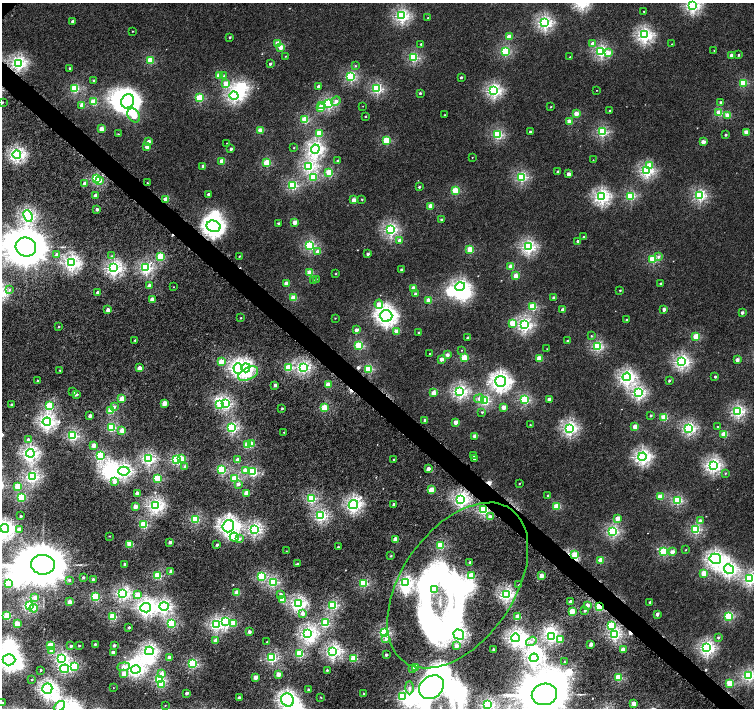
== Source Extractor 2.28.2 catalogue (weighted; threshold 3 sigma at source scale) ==
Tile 6 of 4 x 4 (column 2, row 2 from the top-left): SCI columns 1526-3028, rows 3070-4480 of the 6052 x 6055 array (HDU 1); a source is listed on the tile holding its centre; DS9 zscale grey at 2 x 2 block average (1 PNG px = mean of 2 x 2 image px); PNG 756 x 710 px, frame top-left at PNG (2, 3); each listed source drawn as its Kron ellipse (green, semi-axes under 4 px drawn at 4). Shown black and unused: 3% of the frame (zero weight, under 4 of 8 exposures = <1% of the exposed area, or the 3 px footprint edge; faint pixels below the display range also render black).
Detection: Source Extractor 2.28.2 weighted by HDU 2 'WHT'; one run over the whole footprint, this tile lists its part. Background 3.80e-04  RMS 0.0014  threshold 0.00553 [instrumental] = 3 sigma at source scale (4.09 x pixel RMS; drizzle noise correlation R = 1.36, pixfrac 0.8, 0.0396/0.0396 arcsec/px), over >= 5 px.
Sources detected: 483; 26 inside a brighter object's white glare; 5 cosmic-ray / hot-pixel residue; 1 long thin detection or spike segment (spike, bleed or trail) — neither listed nor drawn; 2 inside a brighter listed object's ellipse — not listed separately; the other 449 listed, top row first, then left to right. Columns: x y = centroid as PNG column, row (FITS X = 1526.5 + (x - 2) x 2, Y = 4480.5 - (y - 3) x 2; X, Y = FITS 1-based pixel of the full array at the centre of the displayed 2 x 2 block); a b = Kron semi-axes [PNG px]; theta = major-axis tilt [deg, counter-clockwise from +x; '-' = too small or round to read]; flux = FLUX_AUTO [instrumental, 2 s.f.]
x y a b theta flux
693 5 4 4 - 46
644 11 2 2 - 0.2
402 16 3 3 - 42
428 18 2 2 - 0.17
73 21 2 2 - 1.1
545 23 3 3 - 46
132 31 2 2 - 0.13
644 35 4 4 - 53
230 37 2 2 - 0.4
509 37 3 2 - 5.5
278 44 3 3 - 6.9
421 44 2 2 - 0.44
593 44 3 3 - 2.1
672 44 2 2 - 0.098
281 47 2 2 - 2.8
714 50 2 2 - 0.19
505 51 3 3 - 19
601 51 3 3 - 34
608 53 4 3 - 2.4
738 55 2 2 - 0.39
285 56 2 2 - 0.14
731 56 2 2 - 2.7
570 57 2 2 - 0.14
413 58 3 3 - 20
150 60 3 3 - 11
18 63 4 4 - 49
270 64 2 2 - 0.84
355 66 3 3 - 0.24
70 68 2 2 - 0.6
219 76 3 3 - 6.7
224 76 4 3 - 0.48
351 76 3 3 - 25
461 77 2 2 - 0.54
93 80 2 2 - 0.52
226 83 3 3 - 2.7
743 83 3 3 - 12
319 86 2 2 - 2.4
75 88 3 3 - 17
377 89 3 3 - 26
597 90 2 2 - 0.12
494 91 4 4 - 44
420 93 2 2 - 0.48
234 95 4 4 - 45
199 98 3 3 - 14
128 101 7 6 - 190
336 101 5 3 - 1.3
2 102 2 2 - 0.34
93 102 3 3 - 8.7
721 102 2 2 - 0.82
329 104 3 3 - 27
82 105 2 2 - 3.3
322 105 3 3 - 2
363 106 2 2 - 0.088
551 107 2 2 - 0.23
320 108 3 2 - 4.6
610 111 2 2 - 0.38
719 113 3 3 - 8
576 114 2 2 - 4.8
134 115 8 5 -55 11
444 115 2 2 - 0.13
727 115 2 2 - 5.1
365 116 2 2 - 0.27
305 120 3 3 - 13
569 122 2 2 - 4.1
101 129 2 2 - 4.4
260 130 2 2 - 6.3
530 132 2 2 - 1
602 132 3 3 - 23
746 132 2 2 - 4.5
319 133 3 3 - 11
118 134 2 2 - 0.21
497 135 3 3 - 22
725 135 2 2 - 0.61
386 140 3 3 - 12
149 141 2 2 - 1.5
703 142 2 2 - 3.5
227 143 2 2 - 0.096
147 147 2 2 - 2.7
294 148 2 2 - 0.2
231 149 2 2 - 0.98
315 149 4 4 - 55
17 154 4 4 - 52
472 157 2 2 - 0.14
593 160 2 2 - 0.1
222 161 2 2 - 5.6
337 161 2 2 - 0.51
267 163 3 3 - 13
203 166 2 2 - 2
309 166 3 3 - 35
649 166 3 3 - 6
557 171 2 2 - 0.6
647 171 3 3 - 34
329 173 3 3 - 13
568 174 2 2 - 2.8
521 177 3 3 - 27
313 178 3 3 - 12
97 179 3 3 - 20
99 180 3 3 - 3
147 183 2 2 - 0.19
84 184 2 2 - 1.8
293 186 3 3 - 22
419 187 2 2 - 0.5
455 191 3 3 - 13
208 194 2 2 - 1
96 195 2 2 - 2
700 195 3 3 - 32
601 196 4 4 - 52
631 196 3 3 - 18
166 199 2 2 - 6.3
362 199 2 2 - 0.29
354 200 2 2 - 3.5
430 206 2 2 - 5.3
97 209 2 2 - 1.4
28 216 6 4 -68 44
441 220 2 2 - 0.76
295 222 2 2 - 4
278 223 2 2 - 0.57
214 226 7 5 -15 110
390 230 3 3 - 39
584 237 2 2 - 0.72
400 241 2 2 - 3.3
577 241 2 2 - 0.75
310 245 3 3 - 25
26 247 10 9 - 1400
528 247 3 3 - 45
470 249 3 2 - 9.2
317 252 3 2 - 2
368 254 2 2 - 0.82
57 255 3 3 - 1.9
112 256 3 3 - 0.32
160 256 3 3 - 12
239 256 2 2 - 0.28
658 257 3 3 - 0.82
653 259 3 3 - 16
72 263 4 4 - 56
511 267 2 2 - 5.8
114 268 4 4 - 51
146 268 3 3 - 35
401 269 2 2 - 0.42
310 273 3 2 - 7.4
335 274 2 2 - 0.19
516 276 2 2 - 5.7
316 279 2 2 - 0.16
313 281 3 2 - 0.41
286 283 2 2 - 3.8
660 283 2 2 - 0.39
149 286 2 2 - 2.4
173 287 2 2 - 0.1
460 287 5 4 - 47
413 288 2 2 - 4.1
9 290 4 3 - 0.43
620 290 2 2 - 0.33
97 292 2 2 - 0.92
415 294 2 2 - 0.84
293 298 3 2 - 8
554 298 2 2 - 1.7
152 299 2 2 - 3
428 300 2 2 - 5.7
379 304 5 3 - 6.1
533 307 3 3 - 14
664 309 2 2 - 1.8
108 310 2 2 - 2.2
563 310 2 2 - 1.7
742 313 2 2 - 1.1
386 316 6 6 - 110
241 318 2 2 - 0.22
335 318 2 2 - 0.15
626 319 2 2 - 0.22
512 323 3 3 - 5.2
525 325 4 3 - 43
59 327 2 2 - 0.22
356 330 2 2 - 1.7
396 332 2 2 - 4.6
419 333 2 2 - 1
591 336 3 3 - 0.27
696 337 3 3 - 10
468 338 2 2 - 0.94
135 340 3 2 - 0.32
567 341 2 2 - 0.54
359 346 3 3 - 16
597 346 3 3 - 26
547 349 2 2 - 0.11
462 350 2 2 - 0.14
430 354 2 2 - 0.2
447 355 2 2 - 1.9
464 357 3 3 - 9.5
539 358 2 2 - 6.2
441 359 2 2 - 2.5
737 360 2 2 - 2.2
221 362 3 3 - 7.1
682 362 4 3 - 46
303 367 4 3 - 42
140 368 2 2 - 3.6
246 368 4 4 - 52
288 368 3 3 - 10
238 369 5 4 - 56
369 369 3 3 - 16
60 370 2 2 - 0.28
248 374 11 6 26 5.6
627 377 4 4 - 53
715 377 2 2 - 0.54
669 380 2 2 - 0.51
38 381 2 2 - 0.61
501 381 5 5 - 99
275 385 2 2 - 1.5
328 385 3 2 - 6.5
73 392 2 2 - 0.84
460 392 4 3 - 43
434 393 2 2 - 4.7
638 393 3 3 - 38
76 394 2 2 - 0.83
122 399 3 2 - 5.9
479 399 5 4 - 1.4
524 400 3 3 - 22
549 400 2 2 - 3.3
485 401 3 3 - 26
164 403 2 2 - 4.9
226 404 3 3 - 28
11 405 2 2 - 0.47
219 405 3 3 - 2.8
49 406 3 3 - 16
114 407 4 3 - 0.76
503 407 2 2 - 3.9
325 408 3 3 - 12
282 409 2 2 - 0.32
111 411 3 3 - 9.8
738 411 3 3 - 37
482 412 3 3 - 0.35
651 415 2 2 - 0.53
90 416 2 2 - 1.8
664 418 3 3 - 9.9
425 420 2 2 - 1.3
47 422 4 4 - 58
456 422 2 2 - 2.7
530 425 2 2 - 0.2
635 427 2 2 - 6
718 427 2 2 - 0.22
112 428 3 3 - 16
232 428 3 3 - 32
570 428 4 4 - 48
689 428 3 3 - 38
122 431 3 2 - 4.8
284 432 2 2 - 0.2
724 435 3 3 - 10
73 436 3 3 - 26
475 436 2 2 - 3
28 439 3 3 - 0.66
251 444 3 3 - 6.6
94 445 2 2 - 3.4
247 445 3 3 - 7.4
30 453 4 4 - 59
100 456 3 3 - 19
473 456 2 2 - 0.16
642 457 4 4 - 57
182 458 3 3 - 4.3
148 459 3 3 - 40
474 459 2 2 - 0.51
176 460 3 3 - 25
238 460 2 2 - 3.7
394 460 2 2 - 0.69
713 465 4 4 - 52
185 467 3 3 - 1.2
428 469 2 2 - 2.4
222 470 3 3 - 19
245 470 3 3 - 3
124 471 5 4 - 56
253 472 3 3 - 20
725 473 3 2 - 0.24
32 477 3 3 - 39
158 478 3 3 - 15
235 479 3 3 - 13
114 482 3 3 - 1.5
519 483 2 2 - 0.22
238 484 3 3 - 1.1
18 486 3 3 - 7.4
431 490 3 2 - 7.3
137 493 2 2 - 2
246 493 2 2 - 5.5
548 495 2 2 - 0.48
22 497 3 3 - 18
660 497 3 3 - 7.7
311 498 3 3 - 25
461 499 4 4 - 55
677 501 3 3 - 20
353 504 5 4 - 57
394 504 2 2 - 0.61
135 506 2 2 - 3.7
155 506 4 4 - 51
557 506 3 3 - 9.8
484 510 3 3 - 24
20 516 2 2 - 0.46
321 516 3 3 - 33
490 517 3 3 - 1.5
195 519 3 3 - 18
617 519 2 2 - 4.7
700 521 2 2 - 1.4
144 525 3 3 - 15
228 526 6 5 - 95
5 528 4 4 - 51
254 529 4 3 - 45
19 530 2 2 - 3.5
696 530 3 3 - 22
613 532 3 3 - 31
109 536 2 2 - 0.17
234 537 4 4 - 7.2
239 539 4 3 - 1.1
395 539 2 2 - 4.1
170 542 2 2 - 1.4
130 544 3 3 - 9.9
217 545 2 2 - 0.72
441 545 3 3 - 14
338 547 2 2 - 0.44
686 550 2 2 - 0.19
286 551 3 2 - 0.11
663 552 3 3 - 17
672 552 3 2 - 2
574 554 4 3 - 2.7
391 556 3 2 - 0.25
715 559 6 5 - 73
601 560 2 2 - 6.8
470 562 2 2 - 0.5
297 563 2 2 - 0.46
124 564 2 2 - 0.57
43 565 12 10 -3 2000
729 569 5 4 - 55
171 571 2 2 - 1.9
704 573 3 2 - 7.4
471 575 3 3 - 7.7
158 576 3 3 - 16
262 576 3 3 - 17
542 576 2 2 - 4.2
83 577 2 2 - 0.62
93 579 2 2 - 0.7
750 579 3 3 - 40
69 580 3 3 - 0.59
273 582 3 3 - 24
364 583 3 3 - 17
406 583 4 3 - 42
8 584 4 3 - 13
458 585 93 56 55 190
519 585 2 2 - 0.23
434 590 3 3 - 3.3
122 593 4 3 - 39
237 593 3 2 - 6.3
281 594 3 3 - 0.9
506 594 4 3 - 47
137 595 3 3 - 5.7
35 597 3 3 - 1.6
95 597 3 3 - 17
282 600 2 2 - 5
70 602 2 2 - 3.2
571 602 2 2 - 2.1
650 602 2 2 - 0.73
298 604 4 3 - 47
333 605 3 3 - 22
587 605 2 2 - 2.2
29 606 3 3 - 30
164 606 4 4 - 48
599 607 3 2 - 18
34 608 4 4 - 1.4
146 608 5 5 - 96
585 610 2 2 - 0.66
572 612 3 2 - 7.6
303 613 3 3 - 2.1
657 614 2 2 - 1.6
7 615 3 3 - 14
729 616 3 3 - 19
113 617 3 3 - 14
518 617 3 2 - 7.4
226 622 4 4 - 20
171 623 3 3 - 21
234 623 3 3 - 6
325 623 3 3 - 21
17 624 3 2 - 7.7
216 625 4 3 - 35
611 625 3 3 - 11
129 627 2 2 - 0.42
249 632 2 2 - 1.9
385 633 3 3 - 26
308 634 4 3 - 52
459 634 5 4 - 47
615 634 3 3 - 35
551 637 3 3 - 30
515 638 4 4 - 58
718 638 2 2 - 0.64
386 639 3 3 - 0.86
560 640 4 3 - 3.6
216 641 2 2 - 3.7
531 641 5 4 - 0.99
267 642 2 2 - 0.22
95 644 2 2 - 0.4
591 644 2 2 - 2.6
114 645 2 2 - 0.66
50 646 3 3 - 11
71 646 2 2 - 1.1
79 646 2 2 - 0.39
456 646 3 3 - 1.3
707 648 4 4 - 51
493 649 2 2 - 0.64
51 650 3 3 - 1.8
623 650 2 2 - 4.1
149 651 4 4 - 51
333 651 4 4 - 47
113 652 2 2 - 1.9
300 653 3 3 - 17
386 655 2 2 - 1.1
169 657 2 2 - 2.6
62 658 4 3 - 32
272 658 3 3 - 25
354 658 3 3 - 13
534 658 4 4 - 57
9 660 6 5 - 120
564 662 2 2 - 0.19
193 664 3 3 - 24
75 666 3 3 - 15
124 667 6 4 5 3
416 667 3 2 - 6.5
413 668 3 2 - 0.61
64 669 5 3 - 24
41 670 2 2 - 0.4
136 670 5 4 - 47
327 670 2 2 - 0.49
124 674 3 2 - 3.9
162 674 3 3 - 2.5
278 674 2 2 - 4.1
749 676 3 3 - 35
256 677 2 2 - 3.6
618 677 3 3 - 14
32 680 2 2 - 0.25
160 680 3 3 - 18
730 683 3 3 - 12
161 684 3 3 - 7.6
431 687 13 10 40 78
113 688 2 2 - 0.097
409 688 6 4 -89 1.1
47 689 5 5 - 64
308 689 2 2 - 0.46
187 693 2 2 - 1.6
364 694 2 2 - 0.35
544 694 13 10 11 1900
402 696 4 3 - 8.9
321 697 2 2 - 0.14
239 698 2 2 - 2.3
288 700 7 6 - 82
2 703 3 2 - 0.55
634 703 2 2 - 3.9
165 705 2 2 - 0.14
488 705 3 3 - 35
59 706 6 4 40 8.1
Overlapping masked pixels (flux is a lower limit): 6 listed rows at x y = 166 199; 214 226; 484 510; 574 554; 458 585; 599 607
Isophote crosses this tile's border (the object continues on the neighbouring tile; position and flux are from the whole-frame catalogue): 13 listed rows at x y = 693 5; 2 102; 26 247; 5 528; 43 565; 750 579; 9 660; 749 676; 544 694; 288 700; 2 703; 488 705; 59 706
Diffuse or blended objects may show on this block-average render without a row.